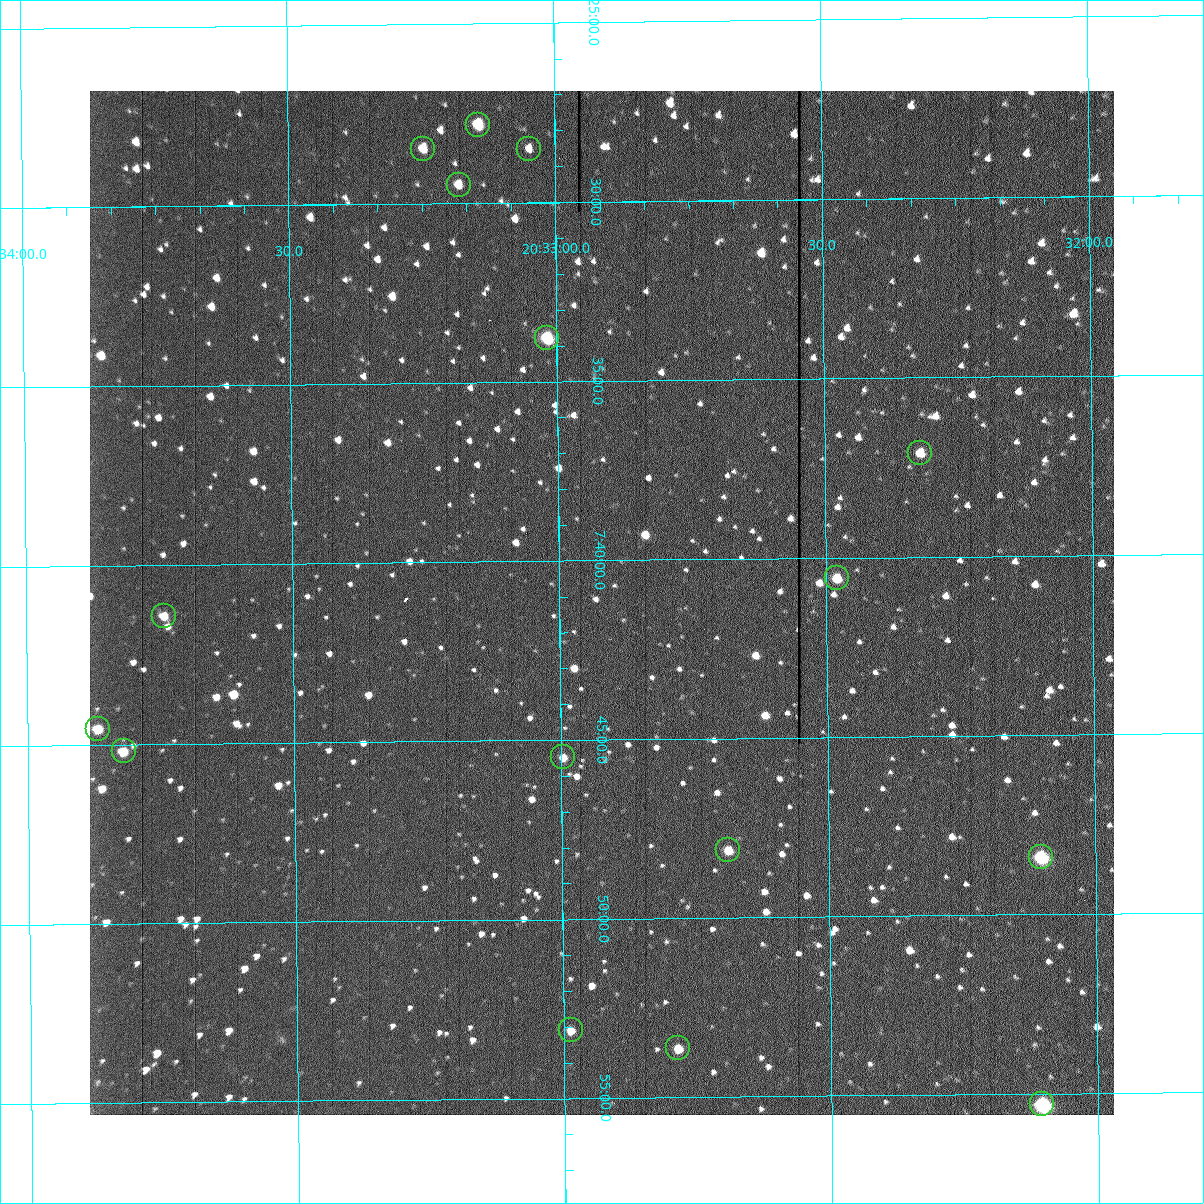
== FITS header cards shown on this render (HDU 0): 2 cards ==
NAXIS1  =                 1024 /fastest changing axis
NAXIS2  =                 1024 /next to fastest changing axis

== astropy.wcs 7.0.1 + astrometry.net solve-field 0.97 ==
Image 1024 x 1024 px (HDU 0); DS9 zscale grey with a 90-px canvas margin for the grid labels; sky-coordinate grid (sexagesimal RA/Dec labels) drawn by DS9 from the SOLVED WCS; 16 Tycho-2 reference stars matched to detected sources circled (green)
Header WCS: RA---TAN-SIP/DEC--TAN-SIP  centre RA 20:32:55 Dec +07:41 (308.23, +7.69 deg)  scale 1.67 arcsec/px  FOV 28.5' x 28.6'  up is -179 deg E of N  parity flipped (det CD > 0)
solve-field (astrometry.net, Tycho-2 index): VERIFIED the header's WCS against the Tycho-2 star catalogue (16 matches, 0 conflicts) and refined it, rather than solving blind
Solved WCS: RA---TAN-SIP/DEC--TAN-SIP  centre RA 20:32:55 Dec +07:41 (308.23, +7.69 deg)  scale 1.67 arcsec/px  FOV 28.5' x 28.6'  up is -179 deg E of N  parity flipped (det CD > 0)
The solver's refit moves the header's centre by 0.3 arcsec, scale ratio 1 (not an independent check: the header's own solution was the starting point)
Tycho-2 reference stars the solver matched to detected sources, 16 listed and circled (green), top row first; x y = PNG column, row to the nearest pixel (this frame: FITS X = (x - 90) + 1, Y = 1024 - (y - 91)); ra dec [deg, ICRS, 3 dp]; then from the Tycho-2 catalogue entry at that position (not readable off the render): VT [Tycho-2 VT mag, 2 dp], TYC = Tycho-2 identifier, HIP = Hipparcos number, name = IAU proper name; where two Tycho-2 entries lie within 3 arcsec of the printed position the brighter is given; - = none
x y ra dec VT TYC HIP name
478 125 308.286 +7.464 10.73 522-842-1 - -
423 149 308.312 +7.475 12.07 522-647-1 - -
529 149 308.262 +7.475 12.01 522-585-1 - -
459 185 308.295 +7.492 11.63 522-671-1 - -
547 338 308.254 +7.563 10.72 1087-1249-1 - -
920 453 308.081 +7.618 11.66 1087-1359-1 - -
837 578 308.120 +7.676 10.97 1087-777-1 - -
164 616 308.435 +7.690 11.87 1088-65-1 - -
98 729 308.467 +7.743 11.69 1088-851-1 - -
124 751 308.455 +7.753 11.50 1088-523-1 - -
563 757 308.249 +7.758 12.15 1087-191-1 - -
728 850 308.172 +7.802 11.35 1087-577-1 - -
1041 857 308.026 +7.807 10.06 1087-869-1 - -
571 1030 308.247 +7.885 12.25 1087-1189-1 - -
678 1048 308.197 +7.894 11.89 1087-513-1 - -
1042 1104 308.026 +7.922 8.78 1087-1005-1 - -